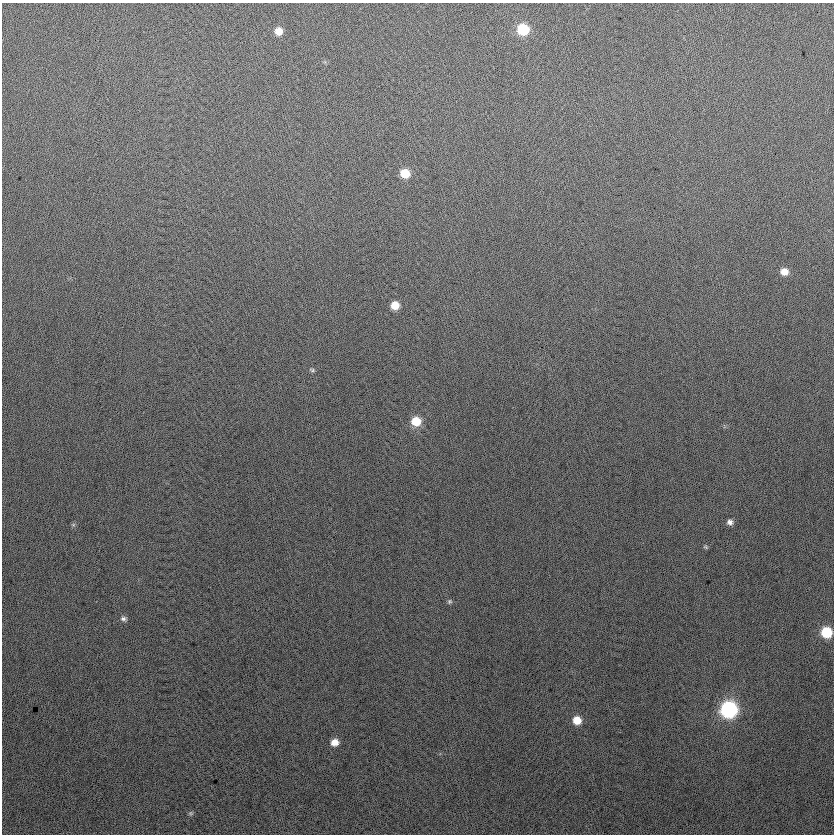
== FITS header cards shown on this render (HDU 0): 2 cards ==
NAXIS1  =                  832
NAXIS2  =                  832

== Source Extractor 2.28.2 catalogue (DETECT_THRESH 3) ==
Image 832 x 832 px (HDU 0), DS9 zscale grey, 1 PNG px = 1 image px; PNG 836 x 836 px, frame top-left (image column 1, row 832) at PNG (2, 3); no overlay
Background 16.6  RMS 14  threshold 41.2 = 3 sigma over >= 5 px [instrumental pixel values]
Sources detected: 17; all 17 listed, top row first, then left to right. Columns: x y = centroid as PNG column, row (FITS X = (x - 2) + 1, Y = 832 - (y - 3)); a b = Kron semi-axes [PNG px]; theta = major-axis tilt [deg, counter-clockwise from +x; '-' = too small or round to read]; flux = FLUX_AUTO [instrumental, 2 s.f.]
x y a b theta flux
523 29 9 8 - 45000
279 31 8 7 - 9800
405 173 8 7 - 20000
784 271 7 7 - 9300
395 305 7 7 - 14000
312 370 7 5 -16 1600
416 421 9 9 - 19000
730 522 7 7 - 3800
73 525 6 4 18 1300
706 547 7 3 -27 1200
449 601 6 6 - 1700
124 619 8 6 -14 2700
826 632 8 7 - 40000
729 710 9 9 - 210000
577 720 8 7 - 14000
335 742 8 7 - 9300
191 813 7 5 0 1600